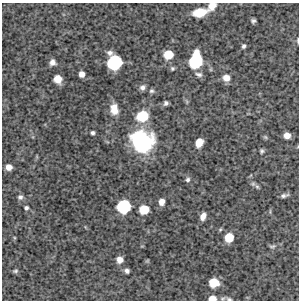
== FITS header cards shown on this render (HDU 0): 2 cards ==
NAXIS1  =                  297 /Length X axis
NAXIS2  =                  298 /Length Y axis

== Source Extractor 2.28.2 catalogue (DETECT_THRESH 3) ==
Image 297 x 298 px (HDU 0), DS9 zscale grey, 1 PNG px = 1 image px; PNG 301 x 302 px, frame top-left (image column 1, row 298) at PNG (2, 3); no overlay
Background 4260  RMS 220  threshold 654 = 3 sigma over >= 5 px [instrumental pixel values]
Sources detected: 45; all 45 listed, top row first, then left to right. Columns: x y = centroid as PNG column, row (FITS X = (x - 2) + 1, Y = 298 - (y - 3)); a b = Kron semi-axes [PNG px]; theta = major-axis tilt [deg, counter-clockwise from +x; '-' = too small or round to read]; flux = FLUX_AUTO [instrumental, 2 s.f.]
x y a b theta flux
212 6 10 7 47 1.4e+05
200 12 12 7 12 3.9e+05
253 21 4 4 - 3.1e+04
298 40 5 2 - 1.7e+04
244 46 5 4 - 3.1e+04
110 53 7 6 - 5.6e+04
168 54 7 7 - 2.8e+05
196 60 13 9 81 1.1e+06
52 62 7 6 - 6.8e+04
114 62 10 10 - 1.1e+06
172 68 6 6 - 2.8e+04
82 74 5 5 - 9.4e+04
199 74 10 6 -16 5.0e+04
226 78 8 7 - 1.2e+05
58 79 7 6 - 1.8e+05
143 87 7 6 - 5.6e+04
152 91 7 6 - 3.4e+04
166 103 5 5 - 3.9e+04
114 109 13 9 -79 1.7e+05
142 116 11 10 - 4.6e+05
93 133 4 4 - 3.2e+04
287 135 6 5 - 1.1e+05
265 137 6 5 - 2.1e+04
142 141 22 20 -35 1.4e+06
199 143 8 6 64 1.8e+05
262 151 5 4 - 2.8e+04
9 167 5 5 - 1.1e+05
188 179 6 6 - 3.8e+04
257 187 8 5 -62 3.0e+04
284 195 8 4 12 4.5e+04
20 197 6 6 - 4.4e+04
162 202 6 5 - 1.1e+05
124 206 10 9 - 9.4e+05
26 208 5 5 - 3.0e+04
144 209 7 7 - 3.2e+05
203 216 7 5 68 8.9e+04
229 237 8 7 - 2.9e+05
272 246 9 5 9 3.5e+04
120 260 7 6 - 1.0e+05
147 261 5 4 - 1.7e+04
15 271 7 5 19 2.7e+04
127 271 5 4 - 4.7e+04
214 283 8 7 - 3.2e+05
212 298 7 5 3 1.5e+05
229 299 10 5 -16 4.4e+04
At the frame edge (FLAGS 8, measured only in part): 4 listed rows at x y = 212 6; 298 40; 212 298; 229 299